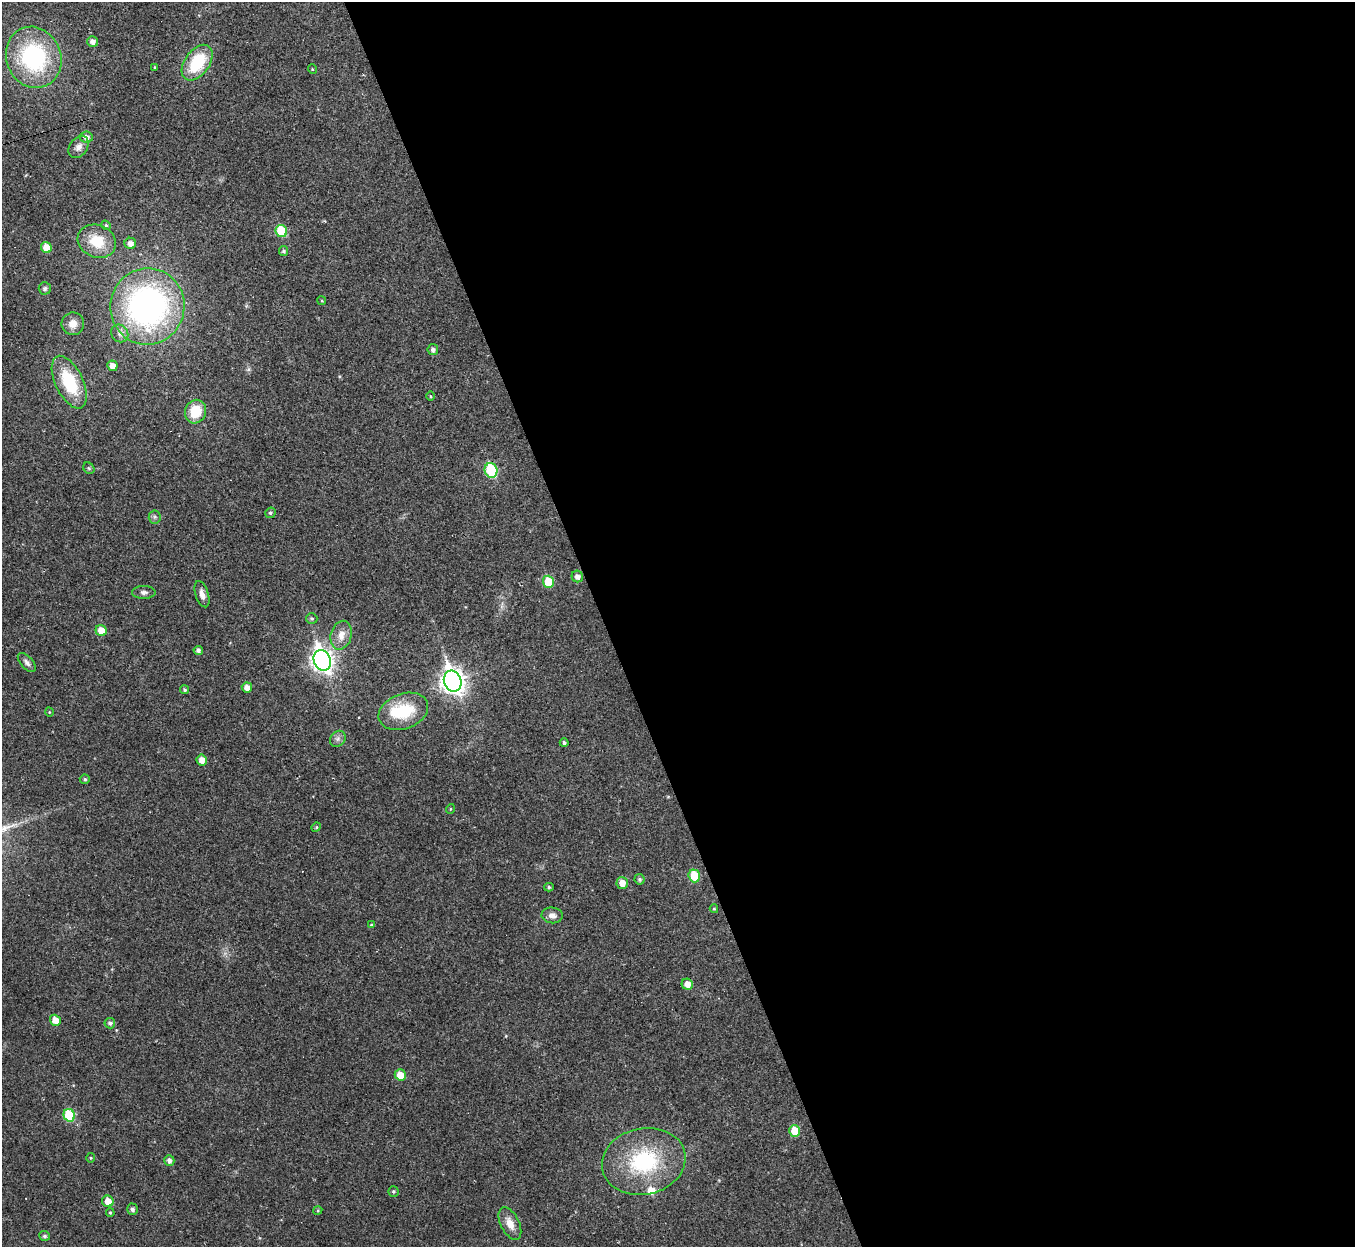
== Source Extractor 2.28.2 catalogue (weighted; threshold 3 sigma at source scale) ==
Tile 8 of 4 x 4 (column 4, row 2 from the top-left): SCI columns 4061-5413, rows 2634-3878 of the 5413 x 5393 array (HDU 1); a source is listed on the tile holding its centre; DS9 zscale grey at full resolution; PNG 1357 x 1249 px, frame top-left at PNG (2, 2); each listed source drawn as its Kron ellipse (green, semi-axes under 4 px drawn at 4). Shown black and unused: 56% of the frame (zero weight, under 2 of 3 exposures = <1% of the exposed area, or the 3 px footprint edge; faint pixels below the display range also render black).
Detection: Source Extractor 2.28.2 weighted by HDU 2 'WHT'; one run over the whole footprint, this tile lists its part. Background 0.0387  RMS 0.0048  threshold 0.0214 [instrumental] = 3 sigma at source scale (4.5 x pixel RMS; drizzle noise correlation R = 1.50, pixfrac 1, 0.05/0.05 arcsec/px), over >= 5 px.
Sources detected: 74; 1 inside a brighter object's white glare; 1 cosmic-ray / hot-pixel residue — neither listed nor drawn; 1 inside a brighter listed object's ellipse — not listed separately; the other 71 listed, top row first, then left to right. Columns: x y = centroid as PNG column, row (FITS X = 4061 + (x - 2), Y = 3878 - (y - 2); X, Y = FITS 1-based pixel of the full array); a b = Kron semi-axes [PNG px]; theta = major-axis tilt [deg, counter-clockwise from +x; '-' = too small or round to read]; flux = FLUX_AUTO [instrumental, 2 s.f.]
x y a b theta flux
93 42 5 5 - 2.4
34 57 31 27 -68 57
197 63 20 12 54 23
155 67 4 3 - 0.44
312 69 5 3 - 0.4
86 137 6 5 - 2.5
79 147 12 8 55 2.7
106 225 5 4 - 0.63
281 231 6 5 - 21
97 241 20 16 -22 13
130 243 6 5 - 2.6
46 247 6 5 - 5.7
284 251 5 4 - 0.89
45 288 6 6 - 1
322 301 4 3 - 0.43
147 306 38 37 - 140
73 324 11 11 - 3.9
120 333 9 8 - 2.1
433 350 5 5 - 1.6
112 366 5 5 - 3.3
69 382 28 14 -64 25
431 396 4 3 - 0.44
196 412 12 10 70 13
89 468 6 5 - 0.75
491 470 7 6 - 34
270 513 5 5 - 0.88
155 517 6 6 - 0.97
577 577 6 5 - 2.4
548 582 6 5 - 13
144 592 11 6 1 1.6
202 594 13 6 -72 2.7
312 618 5 5 - 0.92
101 630 6 5 - 5.9
341 635 14 10 75 4.8
198 650 4 4 - 1.5
322 660 10 8 -68 270
27 663 12 6 -49 1.8
453 681 10 8 -70 350
247 687 5 5 - 2.9
185 690 4 4 - 0.87
403 711 25 17 20 19
49 712 4 3 - 0.36
338 739 9 7 46 1.6
564 743 4 4 - 1
202 760 5 5 - 3.3
85 779 5 4 - 0.82
450 809 5 3 - 0.39
316 827 5 4 - 0.59
694 876 6 5 - 12
640 879 5 5 - 0.99
622 883 6 5 - 4.3
549 887 5 4 - 0.75
714 909 4 4 - 0.49
552 915 10 8 -6 2.5
372 925 4 3 - 0.58
687 984 6 5 - 4
55 1020 6 5 - 4.9
110 1023 5 5 - 1.3
400 1075 5 5 - 5.9
69 1115 6 5 - 22
795 1131 6 5 - 9.9
91 1158 5 3 - 0.45
169 1161 5 5 - 1.8
644 1161 42 33 13 44
393 1191 5 5 - 0.73
108 1201 6 5 - 5.5
132 1209 6 5 - 1.3
318 1210 5 3 - 0.52
110 1213 4 3 - 0.61
510 1223 18 9 -64 5
44 1236 5 5 - 0.99